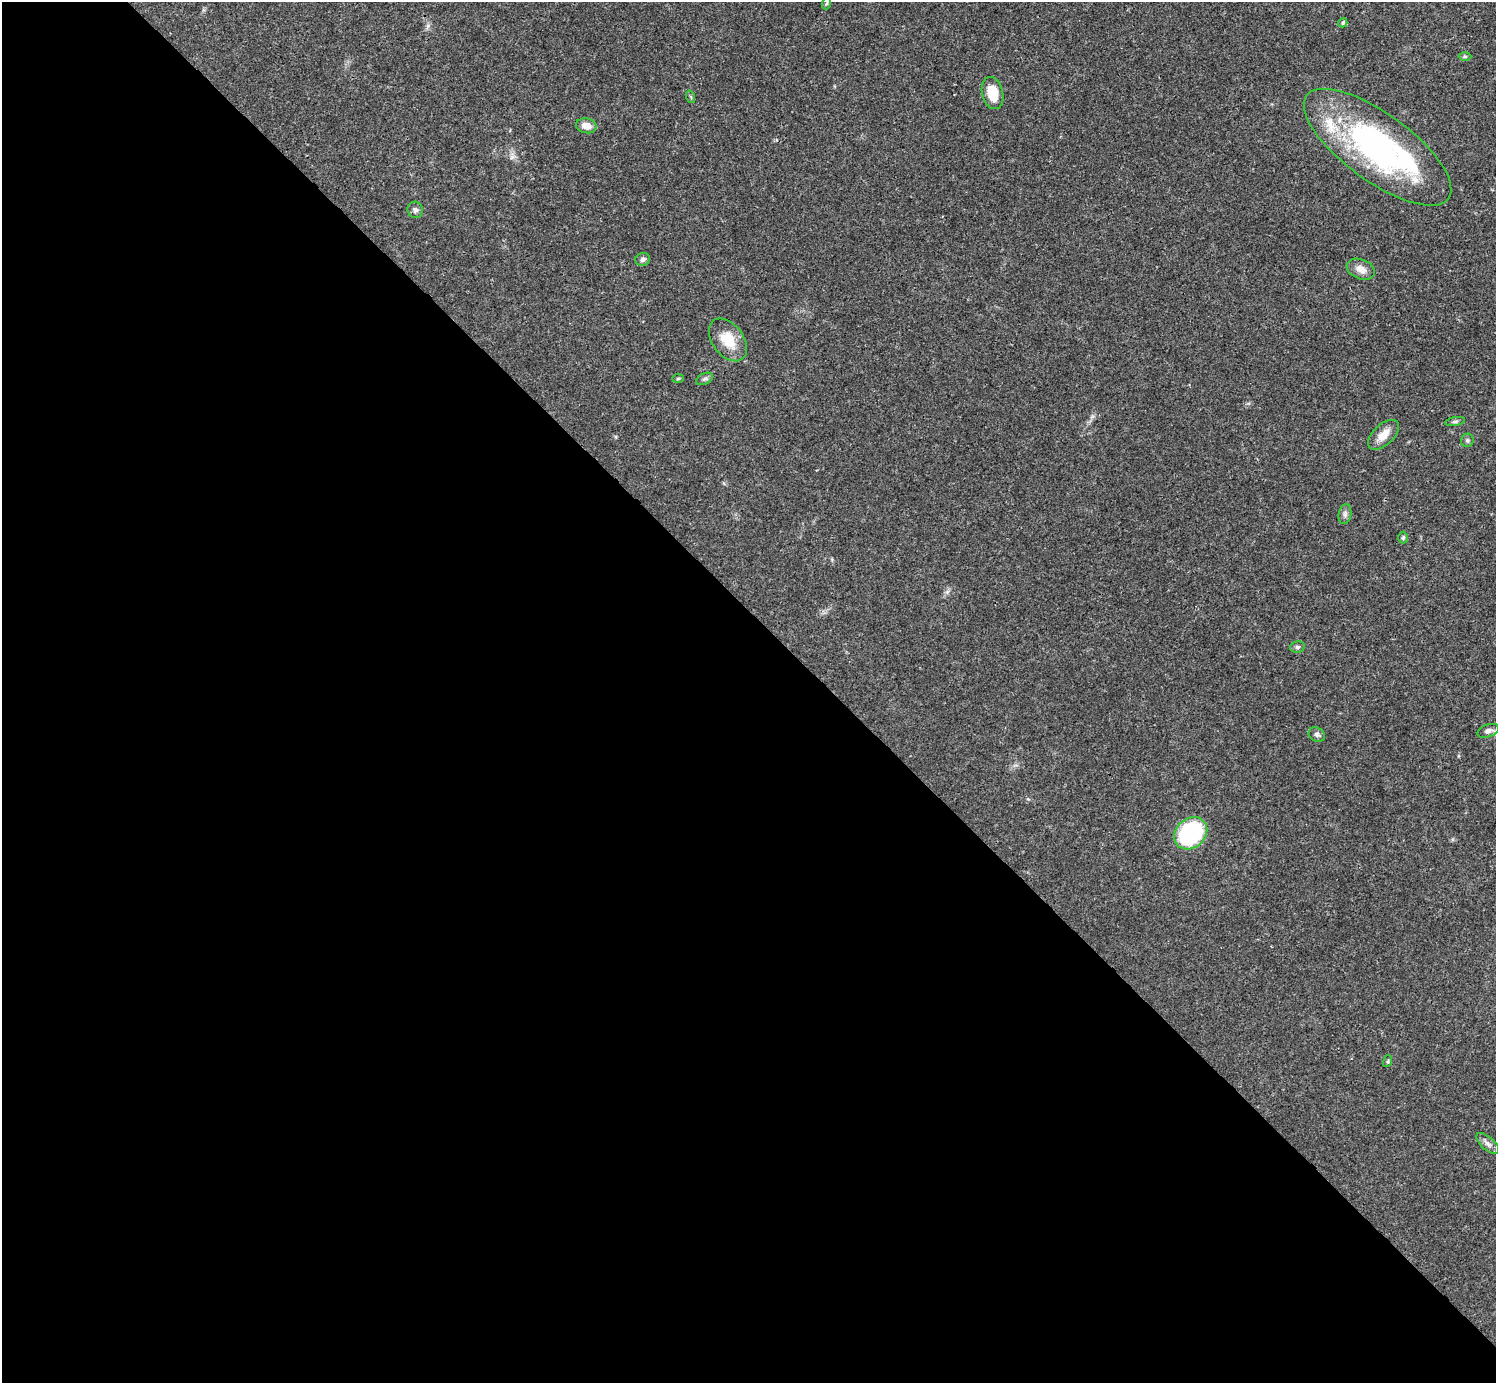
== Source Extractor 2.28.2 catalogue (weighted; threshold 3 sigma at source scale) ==
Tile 9 of 4 x 4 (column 1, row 3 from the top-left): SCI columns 1-1494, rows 1539-2919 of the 5981 x 5981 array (HDU 1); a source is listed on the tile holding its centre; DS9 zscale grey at full resolution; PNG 1498 x 1385 px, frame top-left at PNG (2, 2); each listed source drawn as its Kron ellipse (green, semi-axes under 4 px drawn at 4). Shown black and unused: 55% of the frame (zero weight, under 3 of 4 exposures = <1% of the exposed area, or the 3 px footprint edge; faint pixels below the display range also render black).
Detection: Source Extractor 2.28.2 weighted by HDU 2 'WHT'; one run over the whole footprint, this tile lists its part. Background 0.0208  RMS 0.0022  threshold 0.0101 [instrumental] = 3 sigma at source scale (4.5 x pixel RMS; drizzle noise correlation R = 1.50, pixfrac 1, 0.05/0.05 arcsec/px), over >= 5 px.
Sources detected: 29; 3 inside a brighter object's white glare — neither listed nor drawn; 2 inside a brighter listed object's ellipse — not listed separately; the other 24 listed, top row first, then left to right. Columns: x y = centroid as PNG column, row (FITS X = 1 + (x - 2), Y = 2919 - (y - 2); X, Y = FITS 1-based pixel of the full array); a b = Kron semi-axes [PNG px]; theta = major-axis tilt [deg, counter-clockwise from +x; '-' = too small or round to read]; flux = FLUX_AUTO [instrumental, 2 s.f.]
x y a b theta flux
827 3 6 3 71 0.26
1343 23 5 4 - 0.48
1465 56 6 4 1 0.35
993 93 16 10 -76 5.2
691 97 6 4 -71 0.3
586 126 10 7 -11 2
1378 147 88 33 -36 55
415 210 8 7 - 0.73
643 259 7 6 - 0.75
1361 269 15 9 -22 2
728 340 24 15 -53 5.4
678 379 6 4 2 0.27
705 379 9 5 26 0.55
1455 422 10 4 11 0.5
1383 435 19 10 43 2.9
1467 440 7 6 - 0.49
1345 514 10 6 81 0.81
1403 538 6 5 - 0.32
1297 647 7 5 13 0.55
1488 731 11 6 20 0.99
1317 735 9 6 -31 0.69
1191 833 18 14 42 24
1388 1061 6 4 72 0.29
1488 1144 14 6 -41 1.1